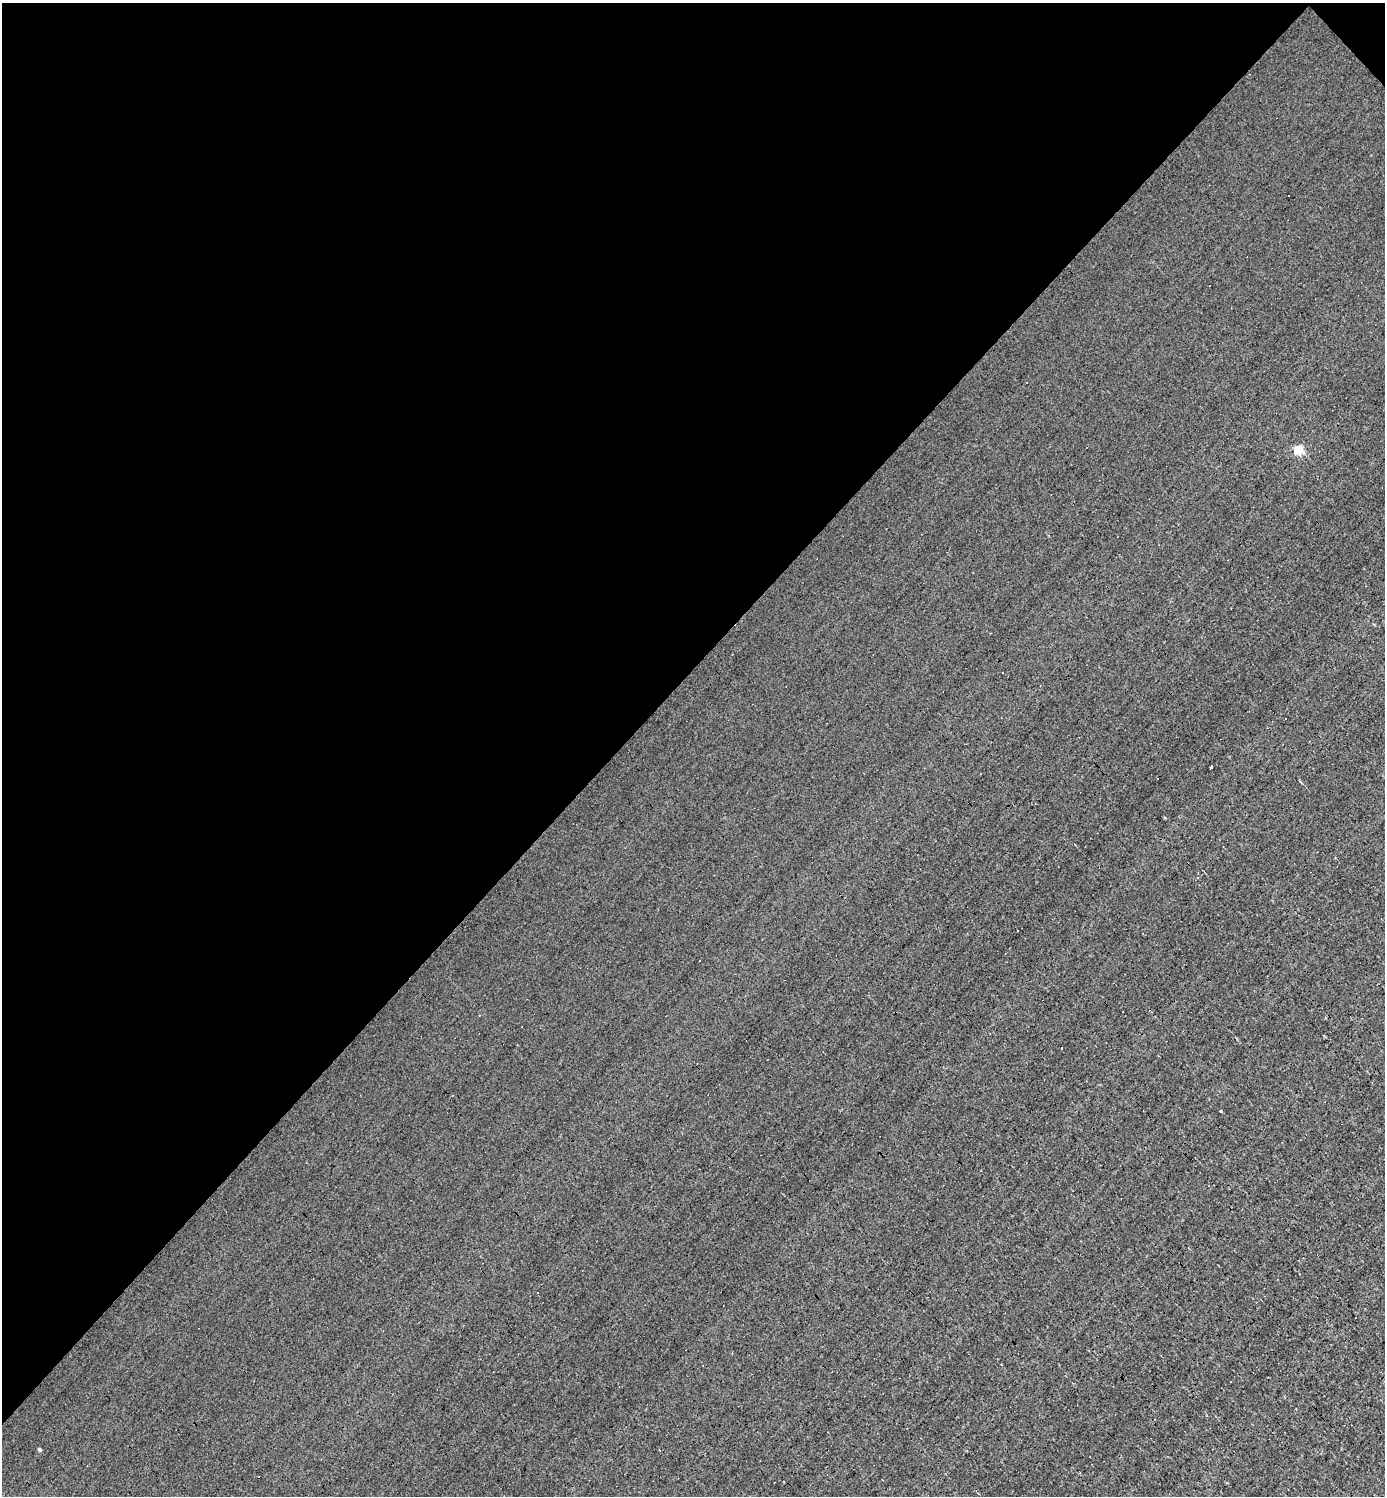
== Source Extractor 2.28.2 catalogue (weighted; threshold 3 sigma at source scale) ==
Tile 2 of 4 x 4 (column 2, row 1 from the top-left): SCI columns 1677-3059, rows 4483-5976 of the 5976 x 5976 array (HDU 1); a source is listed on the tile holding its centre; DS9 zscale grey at full resolution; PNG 1387 x 1498 px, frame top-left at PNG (2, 3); no overlay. Shown black and unused: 45% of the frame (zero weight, under 3 of 4 exposures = <1% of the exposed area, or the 3 px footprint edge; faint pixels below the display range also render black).
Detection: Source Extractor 2.28.2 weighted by HDU 2 'WHT'; one run over the whole footprint, this tile lists its part. Background 0.0079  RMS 0.058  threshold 0.261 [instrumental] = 3 sigma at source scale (4.5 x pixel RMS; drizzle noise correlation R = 1.50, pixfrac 1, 0.05/0.05 arcsec/px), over >= 5 px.
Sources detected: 14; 6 cosmic-ray / hot-pixel residue — not listed; the other 8 listed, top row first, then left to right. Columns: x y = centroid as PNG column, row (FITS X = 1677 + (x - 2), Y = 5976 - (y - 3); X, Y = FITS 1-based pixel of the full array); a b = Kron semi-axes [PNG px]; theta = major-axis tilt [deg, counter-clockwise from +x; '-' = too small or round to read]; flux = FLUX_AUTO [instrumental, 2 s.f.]
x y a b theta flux
1298 450 5 5 - 340
1211 767 3 2 - 19
1197 877 3 3 - 11
479 1015 3 2 - 3.4
1061 1048 3 3 - 62
1221 1111 3 3 - 99
1155 1419 3 2 - 7.8
39 1450 4 4 - 8.2